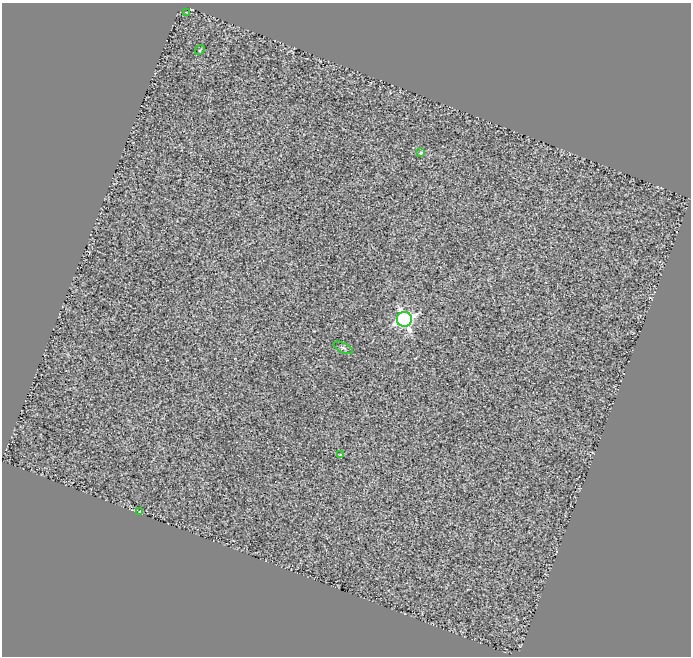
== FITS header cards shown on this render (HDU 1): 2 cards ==
NAXIS1  =                  689
NAXIS2  =                  654

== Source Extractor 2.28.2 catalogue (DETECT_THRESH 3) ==
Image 689 x 654 px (HDU 1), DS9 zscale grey, 1 PNG px = 1 image px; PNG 693 x 658 px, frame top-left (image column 1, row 654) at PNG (2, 3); each listed source drawn as its Kron ellipse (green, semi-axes under 4 px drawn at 4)
Background 0.675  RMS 0.63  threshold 1.9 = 3 sigma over >= 5 px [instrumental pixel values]
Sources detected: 7; all 7 listed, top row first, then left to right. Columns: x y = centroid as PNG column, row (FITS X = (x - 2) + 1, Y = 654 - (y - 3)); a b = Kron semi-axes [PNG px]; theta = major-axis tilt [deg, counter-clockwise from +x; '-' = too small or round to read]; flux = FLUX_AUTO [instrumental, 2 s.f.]
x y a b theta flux
186 12 3 2 - 30
200 50 5 3 - 47
421 153 4 3 - 75
404 319 7 7 - 15000
343 348 10 5 -25 99
340 455 4 3 - 43
140 512 4 2 - 33